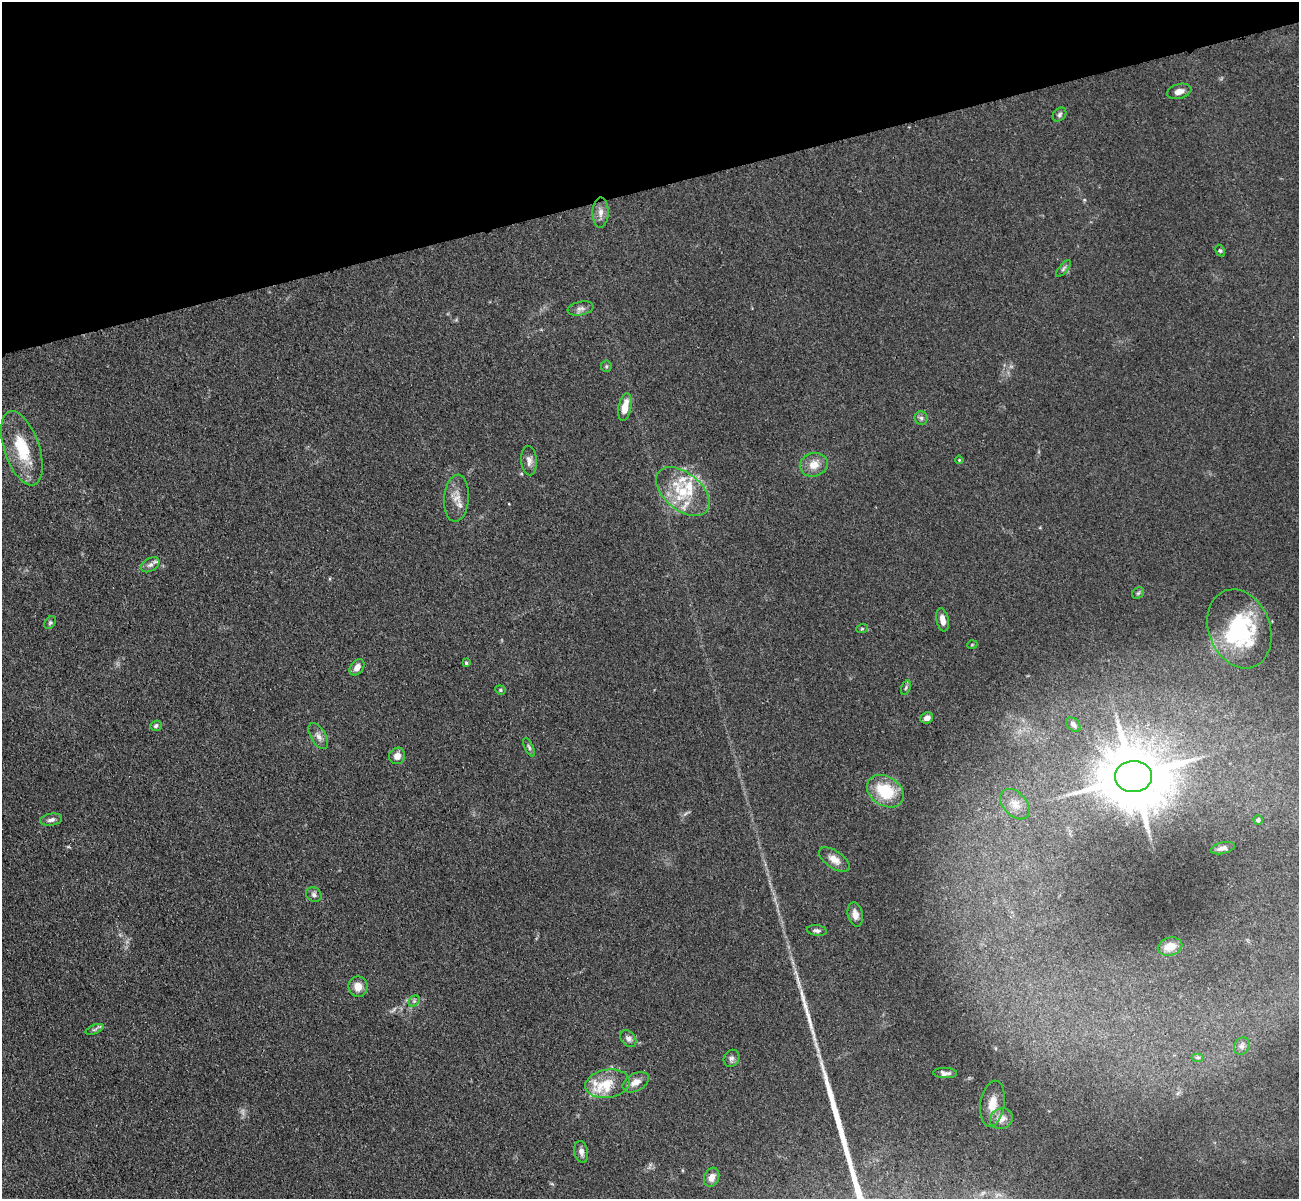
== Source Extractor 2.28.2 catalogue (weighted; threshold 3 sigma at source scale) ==
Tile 3 of 4 x 4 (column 3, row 1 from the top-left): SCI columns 2709-4005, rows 3900-5096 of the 5417 x 5283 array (HDU 1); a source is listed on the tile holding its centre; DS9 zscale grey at full resolution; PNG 1301 x 1201 px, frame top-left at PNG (2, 2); each listed source drawn as its Kron ellipse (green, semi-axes under 4 px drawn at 4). Shown black and unused: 16% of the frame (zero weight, under 3 of 4 exposures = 6% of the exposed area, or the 3 px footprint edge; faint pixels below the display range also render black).
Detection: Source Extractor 2.28.2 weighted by HDU 2 'WHT'; one run over the whole footprint, this tile lists its part. Background 0.0592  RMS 0.0062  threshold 0.0277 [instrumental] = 3 sigma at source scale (4.5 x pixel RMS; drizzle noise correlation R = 1.50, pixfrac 1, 0.05/0.05 arcsec/px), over >= 5 px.
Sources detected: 66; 2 too faint to see at this stretch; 1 long thin detection or spike segment (spike, bleed or trail) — neither listed nor drawn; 6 inside a brighter listed object's ellipse — not listed separately; the other 57 listed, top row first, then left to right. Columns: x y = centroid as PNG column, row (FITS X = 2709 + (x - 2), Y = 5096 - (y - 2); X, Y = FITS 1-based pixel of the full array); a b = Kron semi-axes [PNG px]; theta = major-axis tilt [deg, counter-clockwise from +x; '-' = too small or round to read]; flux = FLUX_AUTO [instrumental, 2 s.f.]
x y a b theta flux
1179 91 12 7 15 3.7
1060 115 8 6 48 1.4
601 212 15 8 90 4.2
1220 251 6 4 -62 0.89
1063 269 10 4 50 1.4
581 308 13 6 11 2.7
606 366 5 5 - 0.96
625 407 14 6 79 9
921 418 6 6 - 1.6
22 448 39 17 -71 26
959 460 4 3 - 0.51
529 461 15 8 -85 3.7
814 465 14 11 16 7.4
683 492 31 18 -39 26
457 498 23 12 86 8
150 565 10 6 31 2.4
1138 593 6 5 - 1.2
942 620 11 6 -79 3.9
50 623 7 5 50 1.1
862 629 6 3 19 0.77
1239 629 40 30 -69 63
972 645 5 3 - 0.5
466 663 3 3 - 0.81
357 667 9 6 52 4.1
906 688 7 4 70 1.2
500 690 5 4 - 0.85
927 718 6 5 - 3.3
1073 725 8 5 -46 2
156 726 6 5 - 1.5
318 736 14 7 -59 3.5
529 747 10 4 -64 1.4
397 756 8 7 - 4.3
1133 777 18 15 4 4500
885 791 20 14 -33 27
1015 804 18 11 -47 7.4
51 820 11 6 10 2.4
1258 820 5 4 - 1.5
1223 848 12 5 13 2.5
834 859 17 8 -35 5.7
314 894 8 7 - 1.8
855 914 12 7 -77 4.8
817 931 10 5 -8 1.8
1170 947 12 9 15 8.2
358 987 10 9 - 6.5
414 1001 6 5 - 1.2
94 1029 9 4 22 1.5
628 1038 9 7 -50 2.5
1242 1046 9 7 62 2.5
1198 1057 6 4 0 1.1
731 1058 9 7 58 2.1
945 1073 12 5 -2 2.4
636 1082 14 8 28 5.4
608 1084 22 14 9 13
992 1104 23 12 81 8.8
1001 1119 12 10 24 5.2
581 1152 11 6 -78 2.8
712 1177 10 7 69 5